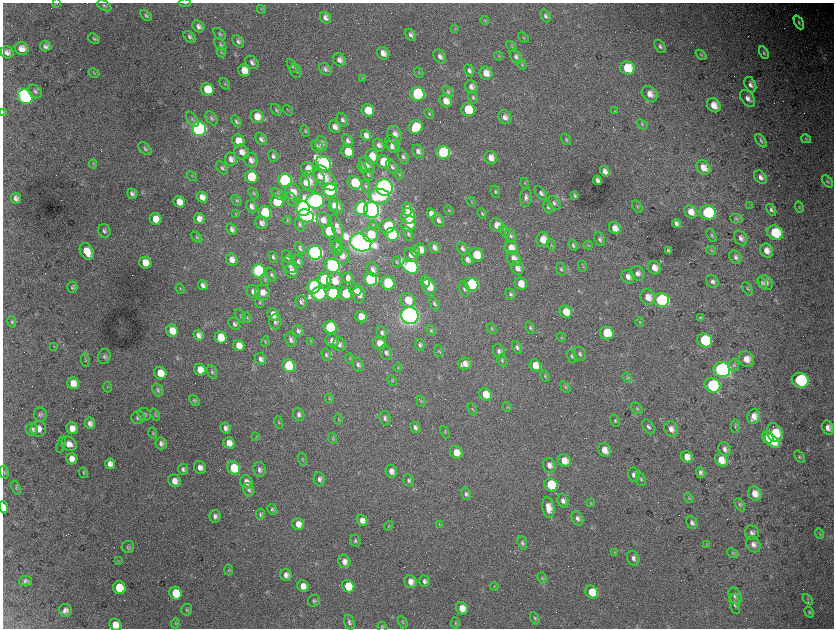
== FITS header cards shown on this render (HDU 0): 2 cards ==
NAXIS1  =                 1663 / length of data axis 1
NAXIS2  =                 1252 / length of data axis 2

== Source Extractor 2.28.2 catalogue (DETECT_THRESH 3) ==
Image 1663 x 1252 px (HDU 0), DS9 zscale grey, zoomed out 1/2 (1 PNG px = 2 x 2 image px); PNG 836 x 630 px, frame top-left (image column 2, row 1251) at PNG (3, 3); each listed source drawn as its Kron ellipse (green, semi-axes under 4 px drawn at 4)
Background 4100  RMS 73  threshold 219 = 3 sigma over >= 5 px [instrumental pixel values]
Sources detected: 513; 59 cannot appear on this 1/2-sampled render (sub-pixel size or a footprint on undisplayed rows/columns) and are neither listed nor drawn; the other 454 listed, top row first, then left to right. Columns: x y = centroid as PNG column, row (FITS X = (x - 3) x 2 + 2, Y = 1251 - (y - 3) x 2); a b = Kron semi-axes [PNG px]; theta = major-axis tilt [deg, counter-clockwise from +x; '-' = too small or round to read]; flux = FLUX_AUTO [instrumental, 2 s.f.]
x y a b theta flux
57 3 2 2 - 5.4e+03
185 3 6 2 -3 1.2e+04
104 6 8 4 -27 3.1e+04
261 9 5 2 - 1.1e+04
146 16 6 4 -36 2.9e+04
546 16 6 4 -66 3.7e+04
326 18 6 5 - 6.4e+04
485 20 4 3 - 1.1e+04
799 22 7 4 -64 3.2e+04
198 26 6 5 - 6.4e+04
455 28 4 2 - 9.5e+03
220 34 7 4 -42 2.9e+04
411 35 6 4 -59 4.7e+04
190 37 7 4 -37 3.5e+04
523 37 6 3 -40 1.5e+04
94 39 6 4 -32 2.8e+04
238 41 7 5 -54 4.4e+04
220 45 7 4 -52 3.3e+04
46 46 6 5 - 5.2e+04
511 46 6 3 -52 1.5e+04
660 46 7 5 -55 4.0e+04
22 49 7 6 - 1.2e+05
7 52 6 6 - 7.0e+04
221 52 5 3 - 1.4e+04
383 53 7 6 - 1.0e+05
764 53 7 4 -62 2.8e+04
701 55 6 3 -41 1.8e+04
440 56 7 5 -54 6.2e+04
498 56 4 3 - 1.3e+04
516 57 8 5 -57 4.8e+04
339 60 7 6 - 8.0e+04
252 62 7 5 -45 5.3e+04
522 64 5 4 - 1.9e+04
292 66 8 4 -62 3.0e+04
627 68 7 6 - 4.2e+05
325 69 7 5 -46 4.8e+04
244 71 6 5 - 1.8e+05
296 71 7 5 -72 3.2e+04
469 71 6 4 -60 4.7e+04
419 72 6 2 -62 1.1e+04
94 73 5 4 - 1.9e+04
486 73 7 6 - 1.5e+05
362 78 3 2 - 8.6e+03
225 84 7 3 -54 1.8e+04
750 85 8 5 -66 6.4e+04
471 87 7 6 - 7.3e+04
207 90 6 6 - 3.6e+05
35 91 8 5 -46 4.7e+04
448 92 7 4 -46 2.8e+04
417 94 7 6 - 1.7e+06
650 94 9 7 -41 1.2e+05
25 97 8 7 - 4.6e+06
473 97 7 4 -63 3.1e+04
748 98 9 6 -52 9.3e+04
446 101 7 6 - 1.6e+05
714 105 7 6 - 1.8e+05
276 110 6 4 -55 2.4e+04
288 110 6 2 -49 9.0e+03
468 110 7 6 - 5.4e+05
368 111 6 6 - 3.0e+05
615 111 4 3 - 1.1e+04
3 113 4 2 - 1.1e+04
429 114 5 3 - 1.7e+04
257 117 7 6 - 1.9e+05
505 117 7 6 - 8.5e+04
211 118 8 5 -53 3.8e+04
192 119 8 5 -55 3.9e+04
342 120 7 5 -61 4.4e+04
236 121 6 4 -55 3.6e+04
642 124 6 4 -38 2.4e+04
335 127 6 5 - 9.1e+04
415 127 7 6 - 3.9e+05
199 129 7 7 - 5.9e+06
305 131 6 3 -66 2.0e+04
366 135 5 4 - 9.4e+04
395 135 9 7 -76 1.2e+05
261 139 6 5 - 5.4e+04
566 139 6 4 -57 2.3e+04
806 139 5 4 - 1.7e+04
238 141 6 6 - 1.6e+05
348 141 6 5 - 4.8e+04
761 141 7 3 -53 2.7e+04
321 143 7 6 - 6.7e+04
392 143 9 6 -58 8.4e+04
379 145 7 5 -55 6.0e+04
317 146 7 5 -49 4.5e+04
392 147 6 4 -45 4.7e+04
145 149 8 5 -44 3.3e+04
418 151 7 5 -59 6.5e+04
242 152 8 7 - 1.2e+05
348 152 6 6 - 3.1e+05
443 152 7 6 - 1.3e+06
273 156 6 5 - 4.3e+04
372 157 7 6 - 2.4e+05
403 157 7 4 -64 3.5e+04
491 158 7 6 - 1.4e+05
231 159 6 6 - 8.2e+04
251 160 7 6 - 8.6e+04
383 162 7 6 - 3.6e+05
323 163 8 6 -37 4.6e+06
93 164 4 2 - 1.2e+04
367 165 9 6 -51 8.8e+04
362 167 6 3 -54 1.9e+04
392 167 8 5 -56 4.7e+04
222 168 7 5 -49 3.5e+04
703 168 8 6 -48 1.6e+05
308 169 7 6 - 2.0e+05
605 171 5 4 - 7.6e+04
368 175 6 4 -60 2.3e+04
399 175 5 3 - 1.7e+04
192 176 6 2 -40 1.1e+04
319 176 7 5 -60 7.2e+04
251 177 6 6 - 5.2e+05
761 177 7 5 -51 7.7e+04
325 178 15 8 -49 1.9e+05
285 180 7 6 - 3.3e+06
597 180 5 3 - 5.7e+04
309 181 10 8 -77 1.6e+05
827 181 7 3 -53 2.2e+04
305 183 7 4 -61 6.9e+04
355 183 7 6 - 6.4e+05
525 183 5 3 - 1.6e+04
366 186 6 3 -73 2.3e+04
385 187 8 8 - 1.1e+07
330 190 7 6 - 2.6e+06
293 192 9 7 -59 2.0e+05
495 192 6 4 -65 2.5e+04
541 193 8 4 -52 4.3e+04
132 194 5 4 - 4.7e+04
253 194 6 3 -57 1.7e+04
278 194 7 3 -42 2.8e+04
574 195 4 2 - 2.1e+04
380 196 10 7 -6 5.8e+05
202 197 6 5 - 1.1e+05
526 197 9 6 87 5.7e+04
16 198 5 5 - 6.3e+04
291 199 7 5 -59 3.3e+04
237 200 6 4 -47 2.1e+04
315 201 9 7 -10 6.4e+06
179 202 6 5 - 1.5e+05
277 202 6 6 - 6.9e+05
471 202 5 3 - 1.3e+04
554 203 8 5 -53 4.2e+04
333 205 6 4 -82 5.4e+04
336 205 9 5 -54 8.8e+04
252 206 6 5 - 6.2e+04
749 206 3 2 - 6.7e+03
548 207 6 4 -70 3.0e+04
637 207 6 3 -54 1.6e+04
799 207 6 3 -73 1.5e+04
303 208 7 7 - 6.2e+06
361 208 7 6 - 2.5e+06
407 209 6 5 - 1.4e+05
371 210 8 7 - 8.6e+06
449 210 5 3 - 1.3e+04
771 210 6 4 -59 4.2e+04
265 212 6 6 - 9.5e+05
691 212 7 6 - 1.5e+05
235 213 4 3 - 1.2e+04
482 213 6 4 -69 2.5e+04
708 213 8 7 - 1.6e+06
431 214 5 4 - 8.8e+04
306 216 8 6 -18 4.4e+06
408 216 8 7 - 1.1e+06
199 218 6 5 - 9.8e+04
156 219 6 5 - 2.1e+05
736 219 6 4 -3 2.4e+04
287 220 4 3 - 1.4e+04
323 220 7 6 - 9.6e+04
438 220 7 5 -59 5.8e+04
261 223 6 6 - 6.7e+04
676 223 5 4 - 5.2e+04
409 224 8 7 - 1.9e+05
300 225 7 4 -70 2.8e+04
372 225 4 3 - 1.6e+04
497 225 7 6 - 1.6e+05
387 226 8 7 - 4.5e+05
337 227 13 5 -74 8.3e+04
615 228 6 5 - 1.5e+05
232 229 6 5 - 5.1e+04
104 231 7 6 - 4.3e+04
329 231 6 6 - 6.9e+05
505 231 6 4 -60 2.9e+04
775 233 8 7 - 6.3e+05
370 234 8 7 - 3.3e+05
392 234 7 6 - 1.5e+06
408 234 7 4 -68 3.1e+04
711 235 7 3 -59 2.4e+04
511 236 7 5 -62 4.0e+04
197 237 6 4 -45 2.2e+04
741 238 8 6 -56 5.8e+04
543 239 7 6 - 1.7e+05
600 239 7 5 -66 4.0e+04
361 242 11 8 -21 1.4e+07
337 244 9 5 -57 4.1e+04
551 245 6 3 -75 2.1e+04
573 245 6 3 -71 2.6e+04
588 245 5 3 - 1.5e+04
434 247 6 4 -59 6.2e+04
300 248 7 4 -62 3.2e+04
336 248 8 5 -62 4.9e+04
462 248 6 5 - 4.9e+04
511 248 7 6 - 1.5e+05
420 250 6 5 - 1.6e+05
668 250 4 3 - 2.2e+04
711 250 5 4 - 2.0e+04
416 251 5 4 - 2.4e+04
767 251 7 6 - 1.3e+05
87 252 9 6 -60 2.6e+05
315 253 7 7 - 6.6e+06
411 255 7 6 - 8.7e+04
476 255 7 6 - 3.8e+05
342 256 9 8 - 1.3e+05
273 257 6 3 -68 2.6e+04
287 257 7 5 -62 3.9e+04
736 257 7 5 -53 4.7e+04
514 258 8 6 -61 1.2e+05
467 259 6 5 - 7.6e+04
232 260 6 5 - 9.8e+04
298 261 6 5 - 3.6e+04
397 262 5 3 - 1.8e+04
145 263 6 5 - 2.0e+05
289 265 9 6 -57 8.6e+04
332 266 8 6 -31 3.1e+06
583 266 6 2 -71 1.2e+04
410 267 8 6 -31 4.1e+06
517 268 7 6 - 9.0e+04
654 268 7 6 - 1.3e+05
373 269 7 5 -57 6.8e+04
561 269 6 4 -71 3.0e+04
258 271 7 6 - 3.1e+06
291 271 7 6 - 1.2e+05
638 273 8 6 -47 7.2e+04
271 275 7 4 -68 3.1e+04
628 277 7 6 - 8.9e+04
348 278 6 5 - 7.9e+04
324 279 6 6 - 9.7e+05
371 279 7 6 - 2.4e+06
265 280 6 4 -71 2.4e+04
335 281 8 7 - 2.2e+05
425 281 6 4 -78 7.6e+04
712 281 7 5 -57 5.3e+04
388 283 7 6 - 1.3e+06
762 283 6 3 -59 2.3e+04
766 283 8 6 -52 8.2e+04
471 284 7 6 - 2.0e+06
521 284 6 6 - 1.9e+05
203 285 5 4 - 5.6e+04
72 287 5 5 - 3.2e+04
314 287 6 6 - 2.8e+06
429 287 8 6 -72 2.5e+05
180 289 5 3 - 1.4e+04
464 289 8 5 -71 3.8e+04
747 289 7 3 -61 1.8e+04
355 290 6 6 - 9.7e+04
253 291 6 6 - 5.8e+04
262 292 7 7 - 1.2e+05
333 293 6 6 - 1.3e+06
319 294 7 7 - 2.6e+06
346 294 6 6 - 7.5e+05
510 294 6 5 - 2.9e+04
359 295 8 6 -85 9.3e+04
648 297 8 7 - 1.5e+05
408 300 8 7 - 2.8e+05
661 300 7 7 - 2.9e+06
259 302 5 4 - 2.0e+04
301 302 7 5 -88 4.7e+04
434 303 7 4 -63 3.3e+04
566 312 6 5 - 2.3e+05
273 315 6 5 - 1.3e+05
240 316 7 3 -64 1.6e+04
410 316 9 8 - 1.3e+07
247 317 6 3 -66 1.7e+04
361 317 6 5 - 2.1e+05
700 318 3 3 - 1.7e+04
12 322 6 4 -78 2.5e+04
275 322 7 6 - 5.2e+04
640 322 5 3 - 1.5e+04
234 324 7 5 -50 3.9e+04
330 327 6 6 - 1.1e+06
530 328 6 4 -67 2.7e+04
492 329 6 3 -56 1.8e+04
431 330 5 4 - 1.9e+04
172 331 6 5 - 2.3e+05
298 331 6 5 - 4.1e+04
382 333 7 5 -65 4.0e+04
607 333 7 6 - 4.9e+05
199 335 6 5 - 6.8e+04
221 337 6 5 - 3.1e+05
561 337 4 3 - 1.2e+04
291 340 7 5 -71 4.8e+04
705 340 7 7 - 1.3e+06
332 341 7 6 - 8.3e+04
265 342 5 3 - 1.6e+04
311 342 3 2 - 1.0e+04
379 343 7 6 - 1.4e+05
339 344 7 6 - 5.6e+04
420 345 6 4 -76 4.3e+04
54 346 3 2 - 8.3e+03
239 346 6 5 - 1.6e+05
517 347 7 4 -66 3.8e+04
439 351 6 2 -68 1.3e+04
499 351 7 6 - 5.4e+04
386 353 8 5 -69 4.6e+04
580 354 7 6 - 4.2e+04
326 355 6 4 -72 2.9e+04
104 356 8 6 73 4.1e+04
572 356 7 4 -62 3.1e+04
261 359 6 5 - 6.0e+04
350 359 5 4 - 2.0e+04
746 359 8 7 - 1.5e+05
85 360 7 4 -85 2.7e+04
502 360 6 4 -70 2.6e+04
465 364 7 6 - 1.1e+05
358 365 7 5 -64 3.9e+04
535 365 6 5 - 1.8e+05
734 365 6 5 - 3.9e+04
289 366 6 6 - 1.2e+06
398 368 4 3 - 1.2e+04
200 370 6 5 - 1.7e+05
722 370 8 7 - 6.4e+06
212 372 7 4 -74 3.0e+04
160 373 6 6 - 2.3e+05
545 376 6 4 -66 1.9e+04
627 378 5 3 - 1.8e+04
392 380 5 3 - 1.4e+04
800 380 8 7 - 1.8e+06
73 383 6 5 - 1.6e+05
712 385 8 7 - 1.6e+06
107 387 5 3 - 1.3e+04
565 387 6 4 -54 2.4e+04
158 390 6 5 - 3.4e+04
485 394 7 6 - 2.4e+05
329 399 5 3 - 1.6e+04
194 401 6 4 -52 2.2e+04
421 401 6 3 -71 1.6e+04
507 407 5 2 - 1.1e+04
637 408 7 5 -41 2.5e+04
472 409 7 4 -69 2.1e+04
40 414 7 6 - 3.6e+04
144 414 7 6 - 3.5e+04
299 414 7 5 -72 5.1e+04
155 415 6 3 -66 1.7e+04
754 416 8 6 72 1.3e+05
138 417 7 6 - 4.1e+04
385 418 7 5 -72 4.8e+04
338 419 5 3 - 1.4e+04
615 421 6 4 -64 2.3e+04
279 422 6 3 -77 1.7e+04
90 423 5 5 - 6.0e+04
735 426 7 3 87 2.3e+04
415 427 6 5 - 5.4e+04
649 427 8 5 -54 4.3e+04
72 428 6 5 - 1.3e+05
226 428 5 5 - 5.9e+04
828 428 7 5 -65 9.7e+04
32 429 6 6 - 6.3e+04
38 429 8 7 - 1.0e+05
671 429 8 6 -63 9.9e+04
445 432 6 2 -66 9.3e+03
153 433 5 3 - 1.9e+04
775 433 10 7 -67 4.4e+05
256 437 3 3 - 1.0e+04
768 437 6 5 - 3.6e+05
333 438 5 4 - 2.1e+04
772 441 9 5 -39 3.2e+05
161 443 6 5 - 5.2e+04
229 443 6 5 - 1.3e+05
61 444 8 3 72 2.2e+04
69 444 8 7 - 1.1e+05
725 449 7 6 - 6.3e+04
604 450 7 6 - 1.5e+05
456 452 6 6 - 1.8e+05
687 457 6 5 - 1.4e+05
799 457 6 4 -53 2.6e+04
72 459 6 5 - 1.1e+05
302 459 7 3 -75 1.8e+04
721 460 7 6 - 2.0e+05
564 461 7 6 - 1.9e+05
110 464 5 5 - 8.0e+04
549 465 7 6 - 9.6e+04
200 467 6 6 - 8.5e+04
234 468 7 6 - 5.0e+05
183 469 5 5 - 4.4e+04
259 470 7 6 - 5.4e+04
391 471 6 5 - 9.6e+04
4 472 6 3 -79 1.8e+04
700 472 5 4 - 4.7e+04
83 473 5 4 - 2.3e+04
634 475 7 6 - 7.1e+04
319 479 7 5 -77 5.8e+04
641 479 7 4 -71 3.2e+04
409 480 6 5 - 3.4e+04
175 481 6 6 - 1.2e+05
246 482 7 6 - 9.4e+04
551 485 7 6 - 6.8e+05
16 488 7 4 -68 2.7e+04
249 490 7 5 -66 4.1e+04
755 493 7 6 - 1.4e+05
466 494 6 5 - 3.9e+04
689 498 5 4 - 1.9e+04
563 501 7 5 -62 7.1e+04
590 503 4 2 - 9.9e+03
740 505 7 4 -58 2.6e+04
4 507 6 4 -82 1.0e+05
548 508 10 6 -81 1.6e+05
272 509 6 4 -63 2.8e+04
260 514 6 4 80 2.9e+04
215 516 6 5 - 5.4e+04
577 518 7 5 -63 5.2e+04
362 520 6 5 - 1.1e+05
692 523 6 5 - 5.2e+04
298 524 6 5 - 1.3e+05
439 524 4 3 - 1.3e+04
389 526 5 3 - 1.7e+04
752 533 7 6 - 5.4e+04
819 533 5 3 - 1.4e+04
355 541 6 5 - 2.7e+04
522 543 7 4 -72 3.1e+04
753 544 8 6 -60 7.3e+04
706 545 4 2 - 1.1e+04
128 547 6 6 - 3.1e+04
614 552 4 2 - 9.1e+03
732 553 6 3 -45 2.0e+04
633 558 7 6 - 6.5e+04
119 560 3 2 - 8.4e+03
344 561 7 6 - 9.7e+04
228 570 5 4 - 1.9e+04
286 575 6 6 - 8.0e+04
542 578 6 4 -70 2.5e+04
26 581 6 5 - 3.7e+04
424 581 6 5 - 5.1e+04
410 582 6 6 - 1.2e+05
303 586 6 5 - 1.3e+05
348 586 6 6 - 3.6e+05
494 586 4 3 - 1.1e+04
119 588 6 6 - 5.2e+05
592 592 7 6 - 2.9e+05
176 593 6 6 - 4.8e+05
735 596 9 6 -65 5.9e+04
808 599 6 3 -48 1.5e+04
314 601 6 5 - 3.0e+04
735 604 10 5 -81 4.8e+04
462 608 6 5 - 1.7e+05
65 610 6 6 - 7.3e+04
187 610 6 5 - 2.5e+04
809 612 6 4 -59 2.5e+04
535 618 7 4 -61 2.8e+04
349 622 8 5 -74 3.9e+04
403 622 6 3 -62 1.7e+04
175 623 5 3 - 1.8e+04
455 623 5 4 - 2.0e+04
115 625 6 5 - 1.6e+05
382 627 5 4 - 2.1e+04
At the frame edge (FLAGS 8, measured only in part): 6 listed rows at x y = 57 3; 185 3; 3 113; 4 507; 115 625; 382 627
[59 sub-pixel or undisplayed-footprint detections neither listed nor drawn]